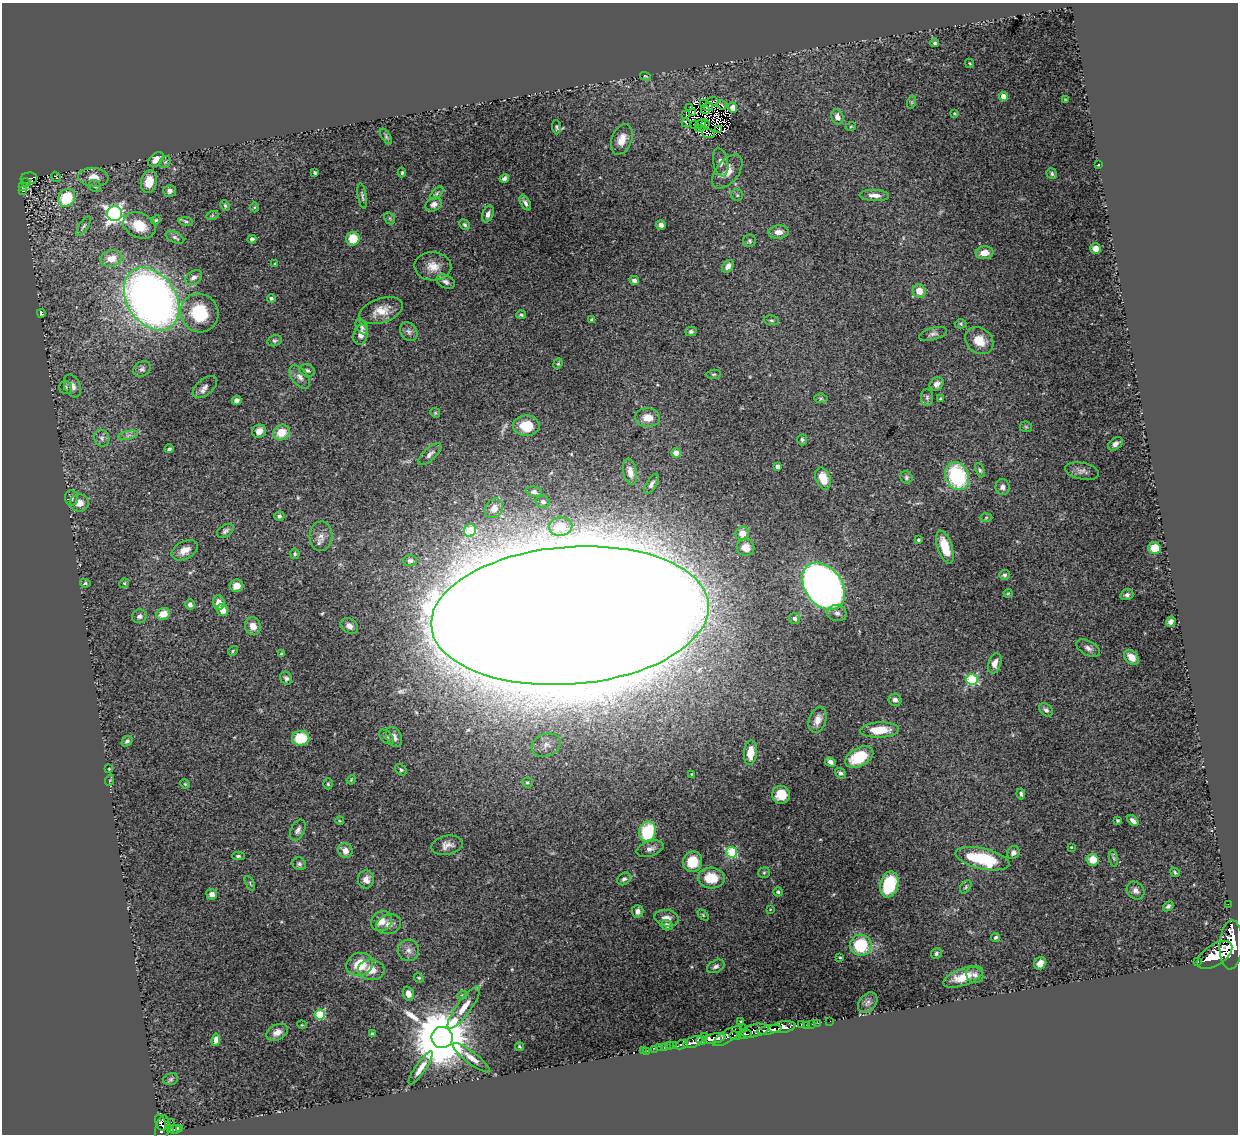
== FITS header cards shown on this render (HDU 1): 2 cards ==
NAXIS1  =                 1236
NAXIS2  =                 1132

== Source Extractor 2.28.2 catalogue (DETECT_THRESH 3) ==
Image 1236 x 1132 px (HDU 1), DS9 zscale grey, 1 PNG px = 1 image px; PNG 1240 x 1136 px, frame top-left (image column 1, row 1132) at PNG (2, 3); each listed source drawn as its Kron ellipse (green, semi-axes under 4 px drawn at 4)
Background 1.49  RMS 0.045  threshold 0.134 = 3 sigma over >= 5 px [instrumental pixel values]
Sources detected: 299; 4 with non-positive FLUX_AUTO (blend fragments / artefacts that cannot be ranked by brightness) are neither listed nor drawn; the other 295 listed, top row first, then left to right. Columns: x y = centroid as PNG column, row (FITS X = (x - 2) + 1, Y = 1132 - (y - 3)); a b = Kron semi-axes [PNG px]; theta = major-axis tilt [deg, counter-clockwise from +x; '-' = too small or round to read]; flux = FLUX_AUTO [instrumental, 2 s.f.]
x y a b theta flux
935 43 4 4 - 5.3
970 63 5 3 - 2.7
645 76 5 3 - 2.8
1003 96 4 4 - 48
1065 100 3 2 - 2.4
713 101 5 2 - 7.2
912 102 6 4 72 4.4
704 103 2 2 - 2.7
722 105 5 2 - 1.7
690 107 3 2 - 2
708 107 4 3 - 2.3
733 108 5 4 - 19
705 110 4 2 - 2
693 112 3 2 - 3.4
954 113 4 3 - 2.9
686 114 3 2 - 10
837 117 7 6 - 18
686 123 4 2 - 1.9
694 124 3 2 - 3.6
701 124 6 2 32 0.28
706 124 3 2 - 2
851 126 5 3 - 2.6
556 127 7 3 -89 4.8
698 128 3 2 - 2.2
719 129 3 2 - 0.16
708 134 7 3 -19 1.7
386 136 9 4 -58 5.8
622 139 16 10 69 35
156 160 9 6 41 21
165 162 6 5 - 5.5
721 162 14 7 -78 17
1098 165 4 3 - 2.1
315 172 4 3 - 4.8
727 172 20 11 50 39
402 173 5 3 - 4.2
1052 174 5 5 - 6.4
56 177 5 2 - 2
93 177 15 9 -4 34
29 178 8 6 4 290
504 178 5 4 - 11
26 182 4 4 - 190
149 182 11 8 77 48
23 186 4 4 - 170
95 186 6 5 - 6.8
23 191 3 2 - 38
170 191 6 6 - 11
437 193 8 4 45 5.7
737 195 6 6 - 5.4
874 195 15 5 -3 20
362 196 13 3 -80 6.4
67 198 9 8 - 130
525 203 8 4 -60 9.7
434 204 9 6 28 14
225 205 5 3 - 3.7
255 207 5 3 - 3.2
115 214 7 7 - 1200
488 214 8 5 68 14
212 216 6 4 20 3.5
390 218 6 5 - 4.7
156 220 5 4 - 3.3
186 221 7 4 -8 5
139 225 17 12 -25 59
465 225 6 4 -45 5.5
661 225 5 4 - 16
84 226 11 4 57 8.1
779 232 10 6 4 21
175 237 10 5 -26 8.8
252 239 4 4 - 7.7
353 239 7 6 - 68
750 241 6 6 - 5.9
1096 249 5 5 - 19
984 253 9 6 8 31
111 259 11 8 13 33
275 264 4 4 - 2.7
433 266 18 14 -3 41
728 266 7 5 52 17
194 277 9 6 35 13
634 280 5 4 - 10
446 282 9 6 -28 11
919 291 7 6 - 36
271 298 4 4 - 5.2
152 299 34 24 -56 2200
381 311 22 12 18 48
41 313 4 3 - 5.1
199 313 20 18 -55 130
521 315 5 4 - 5.1
592 319 4 4 - 4.4
771 320 8 5 -6 6.4
961 324 6 4 -1 4.2
362 327 8 5 -56 7.2
691 331 5 4 - 6.1
409 332 10 8 -53 12
933 334 14 6 15 11
361 335 10 7 77 18
275 341 7 5 14 6.5
979 341 15 12 -38 48
558 364 5 4 - 4.1
142 369 9 7 29 9.5
307 371 7 6 - 7.9
714 374 7 4 6 4.9
300 377 13 7 -52 18
937 384 8 6 40 15
72 386 12 7 -66 18
66 387 6 6 - 6.8
205 387 14 8 40 16
927 397 8 6 90 8.6
821 398 7 4 -6 4.6
941 399 4 3 - 5.4
237 400 5 4 - 9.3
435 413 5 4 - 3.5
648 418 12 9 -3 37
526 426 13 10 -1 65
1026 427 6 5 - 4.3
259 431 7 6 - 25
282 432 8 7 - 55
128 435 10 4 13 9.5
102 438 8 7 - 11
802 440 5 5 - 6
1115 444 8 5 38 13
169 449 4 3 - 6.1
676 453 5 4 - 27
430 454 15 6 42 13
777 466 4 4 - 13
980 470 7 4 -66 5.5
1082 471 17 8 -12 17
630 472 13 6 -79 24
957 476 14 11 -67 260
906 477 6 5 - 6.1
823 478 11 7 -69 56
651 484 11 5 57 9.9
1002 487 8 7 - 14
534 492 8 5 -10 10
71 498 8 6 -87 9.8
543 502 7 6 - 11
79 503 9 8 - 26
494 508 10 8 53 23
279 516 5 5 - 6.9
986 518 6 4 2 3.9
561 527 11 9 3 54
470 530 6 6 - 160
225 531 9 6 32 8.7
742 533 7 6 - 31
321 536 15 11 86 25
918 540 3 3 - 4.1
945 547 17 7 -72 66
746 548 9 8 - 30
1154 548 6 6 - 59
185 550 14 8 28 30
295 554 5 4 - 4.6
410 561 7 5 0 8.2
1004 575 5 5 - 6.7
85 583 5 4 - 4.2
124 583 5 4 - 3.4
236 586 7 6 - 27
824 586 26 18 -53 2500
1008 593 4 4 - 3
1127 595 6 5 - 8.1
218 603 7 6 - 23
190 604 5 5 - 12
223 610 6 5 - 24
837 613 10 8 -11 14
163 614 7 6 - 34
570 615 139 69 5 85000
139 616 7 7 - 9.8
795 618 5 5 - 9.7
1171 622 5 4 - 11
253 626 9 8 - 27
349 626 9 7 -34 17
1088 648 13 7 -29 15
233 651 5 4 - 3.9
281 654 4 3 - 4.5
1131 657 9 6 -44 28
995 663 10 6 72 19
286 678 7 5 -53 7.5
972 679 6 5 - 280
895 700 6 6 - 11
1046 710 8 6 -44 9.1
818 720 13 8 72 23
879 730 19 7 2 71
387 737 9 5 -46 8.1
394 737 10 7 -66 16
301 738 9 7 7 98
127 741 6 4 38 6.4
546 745 15 11 21 28
750 753 12 6 84 59
859 757 15 9 27 99
830 762 5 4 - 12
109 769 3 3 - 2.1
401 770 7 5 -41 5.6
840 773 6 4 -38 7.7
691 774 3 2 - 3.1
110 780 6 3 71 3.2
351 780 5 4 - 3.1
527 782 5 5 - 4.3
185 784 5 4 - 3.5
328 784 5 4 - 4.4
1021 794 5 3 - 6.2
781 795 9 9 - 51
1117 820 3 3 - 4.3
340 821 4 3 - 2.4
1133 821 7 4 -43 12
298 830 11 6 63 13
647 831 10 8 68 170
447 845 16 9 12 21
1071 847 3 3 - 3
650 849 14 7 17 15
345 851 7 7 - 25
732 852 5 5 - 220
1013 853 7 6 - 14
238 856 6 4 -1 4.9
1114 858 8 4 -81 5.5
982 859 27 10 -13 220
1093 860 6 5 - 50
692 862 10 9 - 67
299 864 7 6 - 7.5
1175 872 5 3 - 4.1
764 873 5 5 - 4.6
711 878 13 10 -3 75
366 879 9 8 - 18
624 879 7 5 40 9.1
250 883 8 3 -62 3.4
889 884 13 9 75 140
966 887 7 5 52 5
1136 891 9 8 - 14
778 892 5 4 - 5.5
212 894 5 5 - 18
1228 904 2 2 - 18
1168 906 6 4 40 7.4
770 909 2 2 - 2
638 911 6 6 - 13
703 915 6 4 -46 4.1
667 918 12 8 -12 22
382 921 11 9 38 31
389 924 13 9 19 20
667 925 6 5 - 12
996 937 4 3 - 5.5
861 945 11 10 - 150
1231 945 25 11 86 15000
408 950 11 10 - 19
936 953 6 5 - 6
1215 955 20 10 33 11000
840 957 3 3 - 3.7
1198 962 3 3 - 170
1040 963 6 5 - 20
360 964 13 11 19 72
716 966 9 6 26 9.7
371 970 13 10 -3 35
975 975 9 7 -32 12
963 977 21 8 20 59
419 978 5 4 - 3.9
408 994 7 5 -71 18
462 995 5 4 - 3.7
868 1003 12 8 50 14
464 1007 26 7 54 38
320 1015 5 5 - 170
830 1021 2 2 - 24
741 1022 3 2 - 2.9
818 1023 2 2 - 26
812 1024 2 2 - 27
302 1025 5 3 - 2.4
801 1025 3 2 - 45
806 1025 2 2 - 23
782 1027 13 5 10 3100
743 1028 2 2 - 68
769 1030 12 4 10 2600
755 1031 14 6 12 1500
277 1032 11 7 27 21
372 1034 3 3 - 4.2
745 1034 7 4 6 1200
704 1036 2 2 - 340
727 1036 16 6 31 2200
735 1036 6 3 -9 700
442 1037 10 10 - 27000
714 1038 11 5 9 4100
216 1040 6 4 81 12
701 1041 5 4 - 1100
693 1042 10 5 21 2800
669 1045 2 2 - 17
674 1045 3 3 - 250
682 1045 6 4 24 540
519 1046 5 4 - 4
660 1048 2 2 - 14
664 1048 3 3 - 95
655 1049 3 2 - 23
643 1051 2 2 - 22
647 1051 2 2 - 10
471 1058 23 6 -37 25
421 1068 20 5 55 26
171 1079 7 5 17 6.2
171 1122 2 2 - 24
160 1123 8 4 -69 440
162 1128 13 7 81 1700
175 1129 5 3 - 230
179 1129 4 3 - 110
170 1130 4 3 - 360
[4 non-positive-flux detections neither listed nor drawn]